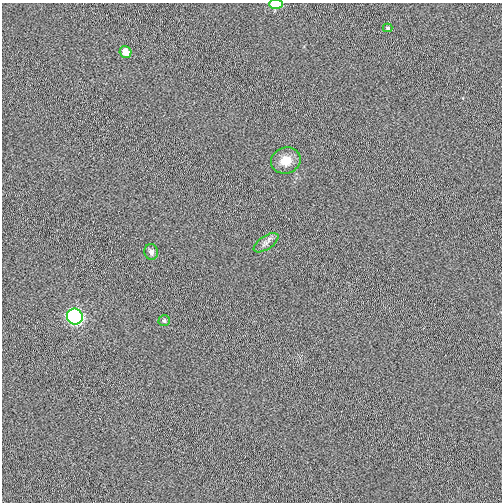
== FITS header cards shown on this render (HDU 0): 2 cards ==
NAXIS1  =                  500
NAXIS2  =                  500

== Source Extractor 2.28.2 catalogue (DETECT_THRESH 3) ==
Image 500 x 500 px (HDU 0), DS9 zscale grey, 1 PNG px = 1 image px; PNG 504 x 504 px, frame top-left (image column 1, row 500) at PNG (2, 3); each listed source drawn as its Kron ellipse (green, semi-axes under 4 px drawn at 4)
Background 0.00491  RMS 0.041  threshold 0.124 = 3 sigma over >= 5 px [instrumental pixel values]
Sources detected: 8; all 8 listed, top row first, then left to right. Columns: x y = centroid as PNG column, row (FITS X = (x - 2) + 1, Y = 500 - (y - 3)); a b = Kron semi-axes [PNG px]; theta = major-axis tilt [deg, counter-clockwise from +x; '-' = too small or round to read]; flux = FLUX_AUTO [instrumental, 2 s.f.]
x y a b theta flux
276 4 7 4 0 67
388 28 4 4 - 3.1
126 52 6 6 - 33
286 160 15 13 19 39
266 243 14 6 34 13
151 252 8 7 - 9.4
75 316 8 8 - 470
164 321 6 5 - 5.1
At the frame edge (FLAGS 8, measured only in part): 1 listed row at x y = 276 4